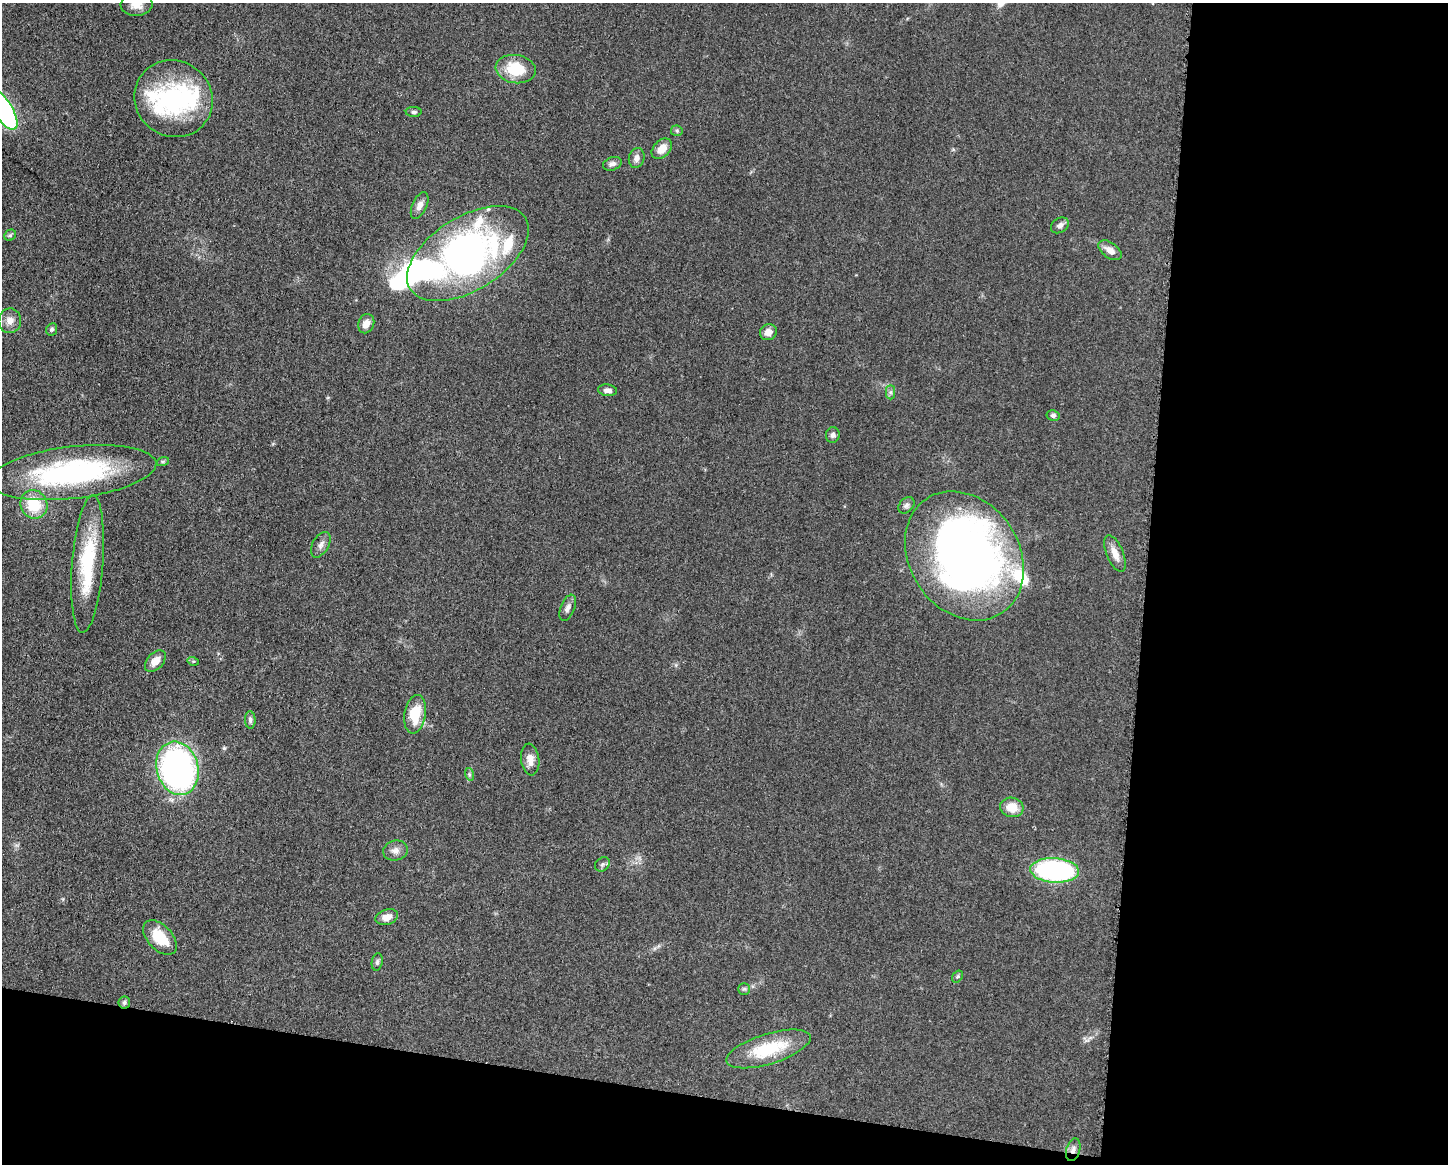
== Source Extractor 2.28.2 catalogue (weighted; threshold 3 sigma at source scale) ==
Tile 12 of 3 x 4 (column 3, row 4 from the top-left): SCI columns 3125-4570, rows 4-1165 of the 4682 x 4654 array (HDU 1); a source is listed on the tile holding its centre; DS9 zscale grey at full resolution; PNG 1450 x 1166 px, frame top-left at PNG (2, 3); each listed source drawn as its Kron ellipse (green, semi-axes under 4 px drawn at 4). Shown black and unused: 27% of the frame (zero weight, under 3 of 5 exposures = <1% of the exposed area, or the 3 px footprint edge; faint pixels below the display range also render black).
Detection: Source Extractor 2.28.2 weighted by HDU 2 'WHT'; one run over the whole footprint, this tile lists its part. Background 0.0607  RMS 0.0056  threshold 0.0251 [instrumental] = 3 sigma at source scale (4.5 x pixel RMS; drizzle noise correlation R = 1.50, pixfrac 1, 0.05/0.05 arcsec/px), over >= 5 px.
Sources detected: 59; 4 inside a brighter object's white glare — neither listed nor drawn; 5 inside a brighter listed object's ellipse — not listed separately; the other 50 listed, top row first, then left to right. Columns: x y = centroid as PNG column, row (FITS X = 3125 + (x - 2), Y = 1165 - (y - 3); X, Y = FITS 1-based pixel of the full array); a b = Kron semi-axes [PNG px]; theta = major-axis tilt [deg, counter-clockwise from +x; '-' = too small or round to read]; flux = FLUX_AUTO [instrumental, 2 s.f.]
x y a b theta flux
137 5 16 11 4 6.2
516 69 20 14 -9 20
173 99 40 37 -38 72
3 110 23 9 -58 140
414 112 8 5 -1 1.1
677 131 6 5 - 0.92
662 149 12 8 45 6.5
637 158 10 7 75 2.9
612 164 9 6 20 2.1
420 205 14 7 65 3.6
1060 225 9 7 33 2.6
10 235 6 5 - 1
1110 250 13 7 -36 4.7
468 254 68 36 32 230
10 321 12 11 - 4.7
366 324 10 8 68 4.3
52 329 6 5 - 1.2
768 332 8 8 - 4.1
608 390 9 5 -7 2.7
890 392 7 4 90 1.2
1053 415 6 5 - 1.6
833 435 8 7 - 1.8
163 461 6 4 19 0.84
73 472 84 26 7 110
34 504 14 13 - 20
906 505 9 6 44 1.8
321 545 14 8 60 2.9
1115 554 19 8 -68 5.7
964 556 68 55 -56 360
88 564 69 15 86 42
568 608 14 7 68 2.8
155 661 12 8 47 5.7
193 661 6 3 -17 0.7
415 714 19 10 81 16
250 720 8 5 -88 1.5
530 759 16 9 -83 4.8
177 768 27 20 -74 180
469 774 6 4 -72 0.88
1012 807 12 9 -11 8.7
395 851 12 10 14 3.5
602 864 8 6 44 1.5
1055 870 24 12 -4 110
387 917 11 7 16 4.6
160 938 21 12 -46 15
377 962 9 5 81 1.2
957 976 6 4 55 0.89
744 989 6 6 - 1
124 1002 6 6 - 1.3
769 1049 44 15 17 29
1073 1150 12 7 73 2.5
Overlapping masked pixels (flux is a lower limit): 1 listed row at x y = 1073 1150
Isophote crosses this tile's border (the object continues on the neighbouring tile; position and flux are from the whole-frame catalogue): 2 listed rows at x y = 137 5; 3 110